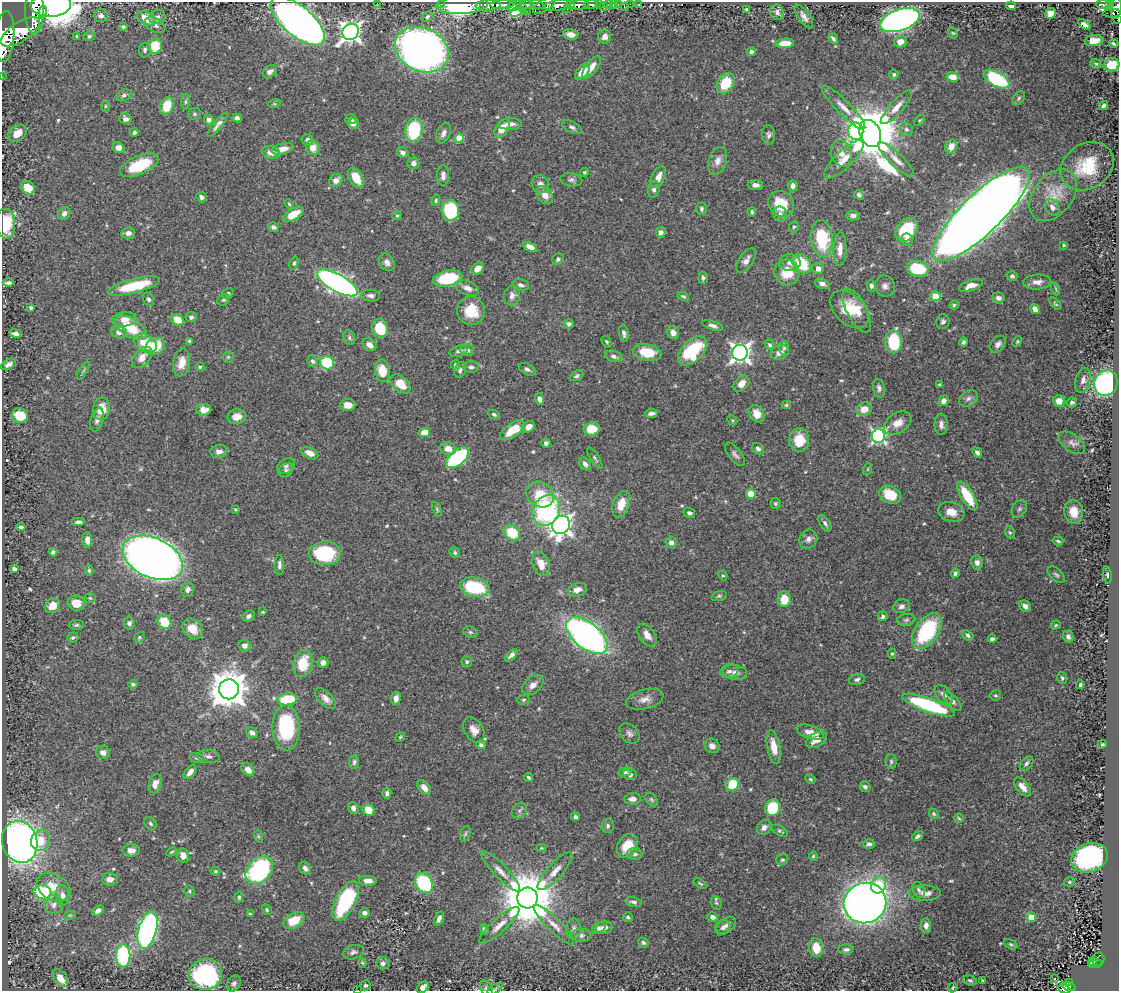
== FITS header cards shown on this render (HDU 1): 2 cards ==
NAXIS1  =                 1117
NAXIS2  =                  989

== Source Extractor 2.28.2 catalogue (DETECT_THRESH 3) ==
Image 1117 x 989 px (HDU 1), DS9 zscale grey, 1 PNG px = 1 image px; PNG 1121 x 993 px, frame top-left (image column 1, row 989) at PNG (2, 2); each listed source drawn as its Kron ellipse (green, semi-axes under 4 px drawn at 4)
Background 0.441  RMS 0.016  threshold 0.0482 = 3 sigma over >= 5 px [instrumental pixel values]
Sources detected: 545; of the 545, the 500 brightest by FLUX_AUTO listed and drawn (45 fainter detections omitted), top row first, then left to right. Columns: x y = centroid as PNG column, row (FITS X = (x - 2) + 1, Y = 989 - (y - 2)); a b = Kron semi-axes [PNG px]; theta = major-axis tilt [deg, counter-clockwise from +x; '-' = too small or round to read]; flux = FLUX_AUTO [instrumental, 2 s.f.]
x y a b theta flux
377 3 2 2 - 40
441 4 2 2 - 13
608 4 4 3 - 71
613 4 2 2 - 8.6
618 4 2 2 - 10
630 4 2 2 - 5.5
639 4 3 2 - 10
1104 4 7 4 -1 260
51 5 20 12 3 4800
462 5 26 9 3 210
488 5 12 5 4 1400
502 5 12 3 2 1100
527 5 7 4 -5 460
537 5 7 4 -20 380
544 5 13 5 33 670
558 5 13 5 8 1900
570 5 4 3 - 460
578 5 10 4 9 1200
591 5 7 4 7 260
599 5 3 3 - 130
1109 5 4 3 - 120
514 6 7 5 27 360
521 6 7 3 -51 240
603 6 3 2 - 9.8
624 6 3 2 - 5.5
1011 6 5 4 - 3.8
1116 8 10 5 84 580
567 9 2 2 - 160
747 9 4 3 - 1.6
34 11 23 9 -90 3900
527 11 2 2 - 27
43 12 6 4 78 930
516 12 6 4 25 190
777 12 8 6 -60 3.7
1051 13 5 5 - 13
1112 13 8 3 2 180
101 16 7 6 - 4.3
157 17 8 7 - 4.1
427 17 6 4 46 2.2
804 17 14 5 -55 5.1
146 18 10 6 -31 17
1118 19 4 2 - 21
900 20 20 10 19 600
298 21 33 15 -40 1000
155 25 11 6 -30 4.3
1084 25 7 4 -34 5.5
123 27 4 3 - 1.7
20 32 22 10 32 3200
350 32 8 8 - 640
953 33 6 4 -44 1.3
571 34 8 5 -12 7.6
5 36 25 9 87 2400
77 36 3 3 - 1.5
89 36 6 5 - 1.9
605 37 7 6 - 5.5
833 39 5 3 - 2.2
1094 40 9 5 7 12
900 42 6 5 - 7.6
785 43 9 4 4 13
1114 44 5 3 - 2.2
155 46 7 7 - 29
145 50 7 6 - 3.2
422 50 28 21 -25 790
751 52 5 4 - 3
1096 64 5 4 - 1.5
1112 65 8 6 20 21
591 67 13 5 54 11
270 72 8 5 33 4.8
583 72 10 5 49 15
894 74 5 4 - 2
2 77 2 2 - 5.5
953 77 6 4 -8 21
996 79 14 7 -29 97
726 83 11 8 56 37
124 95 8 5 27 2.7
1019 98 8 5 51 2.3
186 102 8 4 89 1.9
274 104 6 4 17 1.6
105 106 6 4 90 1.4
167 106 9 6 69 27
1104 106 5 3 - 2.5
844 107 30 7 -45 13
896 107 22 6 48 9.9
194 114 6 6 - 2.1
237 118 4 4 - 4
125 119 6 5 - 4.6
351 119 5 5 - 2.5
209 120 5 4 - 6.1
919 120 6 4 41 1.4
353 124 6 5 - 3.7
510 124 12 6 1 7.2
218 125 15 4 51 5.1
572 127 10 5 -26 3.4
502 128 10 6 57 13
906 129 7 6 - 3
414 130 12 8 81 63
856 131 9 7 -80 94
134 132 4 3 - 2.2
17 133 10 7 39 14
443 133 11 6 65 5.1
870 134 14 10 -66 7500
768 135 9 6 -84 3.3
459 138 4 4 - 28
308 140 6 6 - 4.5
951 146 7 5 62 9.4
118 148 6 5 - 6.8
313 148 7 6 - 13
282 149 11 5 13 9.6
271 153 9 6 -10 7.1
403 153 6 5 - 5.4
841 153 13 10 -72 11
844 159 26 8 44 14
896 159 24 6 -44 9.8
718 161 14 9 72 8.1
413 163 6 6 - 4.5
139 165 21 9 24 48
1087 166 28 22 32 46
585 172 4 4 - 1.5
443 175 10 6 89 4.8
658 177 11 6 65 10
356 178 11 6 -58 19
336 180 7 6 - 6.5
571 180 11 6 -6 3.7
540 184 9 8 - 5.7
755 185 8 5 -5 4.8
793 186 5 5 - 4.3
28 188 7 6 - 20
654 189 8 5 82 3.5
545 195 10 7 -52 10
859 195 5 4 - 2.9
1053 195 29 19 51 29
201 197 5 5 - 3.8
436 200 6 4 73 1.6
289 204 5 4 - 1.4
781 204 14 12 -44 30
1052 207 8 7 - 6.4
702 209 6 5 - 2.6
450 210 10 8 -86 68
752 212 4 3 - 1.8
64 213 7 5 53 4.8
293 214 11 5 31 22
780 214 7 7 - 4.7
981 214 65 19 44 2800
397 216 5 4 - 1.4
853 216 6 5 - 3.8
6 224 15 9 -87 49
273 227 5 4 - 4
794 227 6 4 64 1.8
907 230 13 9 52 62
661 232 5 5 - 3.8
128 233 7 5 8 4.5
822 239 18 10 -83 63
907 240 6 6 - 3.7
1064 245 3 3 - 1.3
530 247 7 4 -25 9.7
840 249 17 6 88 9.7
558 259 6 5 - 2.5
746 260 13 7 57 6.4
387 262 9 7 -56 5
294 263 6 4 70 1.6
790 263 10 8 -4 7.4
802 264 11 8 -49 42
818 268 5 5 - 7.1
478 269 7 5 38 9.5
918 269 11 7 -11 51
787 272 13 12 - 28
1012 276 5 4 - 2.4
448 278 15 8 11 66
703 278 6 4 86 2.3
1037 282 14 7 4 7.2
8 283 5 3 - 3
337 283 23 8 -29 440
822 284 8 5 -20 5.8
521 285 8 5 -13 4.8
134 286 27 7 15 55
871 286 5 4 - 2.8
885 286 11 10 - 5.7
971 286 12 5 19 8.5
467 288 12 7 -23 7.4
1056 289 7 4 -71 1.5
228 293 6 5 - 2.1
371 296 9 6 -5 4.1
512 296 10 8 77 6.2
683 296 6 3 -28 1.9
935 296 5 5 - 23
998 298 6 5 - 4.4
149 299 7 5 -58 2.8
223 300 7 5 30 1.9
1055 304 7 3 -48 1.5
954 305 4 4 - 1.6
31 307 4 3 - 2.6
850 309 23 14 -43 30
1035 309 5 4 - 7.2
857 310 24 10 -63 20
471 311 14 13 - 30
191 317 6 5 - 3.3
124 319 12 7 5 8.3
178 320 6 5 - 20
943 322 7 6 - 3
569 324 5 4 - 2.8
713 326 11 4 -18 4.1
131 328 18 9 -33 36
380 328 9 8 - 35
119 332 8 6 -11 6.3
624 333 9 4 -81 3.7
673 333 6 5 - 7.8
15 334 6 4 -10 4.3
349 337 7 5 -63 2.3
190 341 4 4 - 2.4
1017 341 5 4 - 1.3
607 342 6 4 -57 2
894 342 11 8 -89 63
963 342 4 3 - 2.3
145 343 12 8 -32 28
998 344 9 6 45 4.6
369 345 7 5 -33 6.8
769 345 5 4 - 2.4
155 346 10 8 30 32
784 348 7 5 -81 2.4
467 350 7 6 - 4.4
458 351 9 5 18 3.3
692 351 18 10 46 70
647 352 14 8 -12 32
740 353 8 7 - 570
780 353 9 6 22 7.3
614 356 9 5 -17 3.6
142 357 12 7 47 11
228 357 5 5 - 1.7
313 361 6 5 - 2.6
182 363 14 8 80 14
327 363 7 6 - 69
8 364 8 4 29 4.7
455 365 4 4 - 1.9
200 367 4 4 - 1.6
471 367 8 5 0 3.3
527 369 9 5 -30 3.5
460 370 8 5 71 2.9
83 371 10 3 60 1.7
383 371 11 7 -80 21
576 376 7 5 24 2.6
1083 380 13 7 76 6.6
1106 383 13 11 67 220
401 384 12 7 -40 22
741 384 9 6 45 9.4
940 385 4 3 - 3
879 388 9 6 -78 3.4
968 398 10 7 29 4.4
539 399 6 4 -68 5.1
943 401 5 4 - 5.7
1059 401 6 5 - 11
1072 402 5 5 - 2.9
348 405 7 6 - 9
786 405 4 3 - 1.7
101 409 11 8 85 18
864 409 8 6 17 12
204 410 7 6 - 7.2
651 413 6 3 5 3.4
494 414 6 4 -28 2.4
757 414 9 7 -60 13
20 415 8 7 - 26
237 417 9 7 5 10
97 420 12 6 75 4.8
732 420 5 4 - 1.3
898 423 15 10 32 12
941 424 11 6 -90 5.8
529 427 7 5 38 7.8
592 429 8 6 7 21
512 430 14 6 35 26
424 432 6 4 12 11
878 436 7 6 - 260
799 440 12 10 89 26
546 443 4 4 - 3.4
1072 443 15 8 -37 6.6
448 449 8 6 -23 9.8
758 449 6 5 - 2.9
219 451 8 6 10 6.2
310 453 9 5 -28 10
977 453 5 3 - 4.1
735 454 14 6 -52 4.2
457 458 13 7 40 120
595 458 12 4 -57 2.3
585 464 7 5 -51 4.7
286 466 9 7 35 3.5
868 469 6 4 71 1.3
286 470 8 6 39 2.5
751 494 5 4 - 20
540 495 14 12 -35 37
890 495 11 8 -23 27
967 496 16 6 -59 42
775 503 5 5 - 2.2
621 504 14 8 70 16
437 509 8 4 -68 1.7
1019 509 9 7 54 3.2
235 510 3 3 - 1.4
546 510 16 13 60 130
951 512 13 9 -17 13
1074 512 12 9 -80 15
689 513 6 5 - 2.8
78 522 7 4 0 3.4
825 523 9 5 -57 3.2
561 525 9 8 - 620
21 527 4 4 - 2.7
1010 532 6 4 -66 1.7
512 533 9 7 -42 35
808 539 10 8 55 5.1
87 540 8 5 -88 5.3
1058 541 5 3 - 1.6
671 543 6 5 - 5.7
53 552 4 4 - 3.1
325 553 16 12 1 73
455 553 6 5 - 2
153 558 32 20 -25 1100
977 562 7 6 - 5.6
541 564 13 8 -67 16
279 565 10 5 -89 3.8
14 569 4 3 - 5.4
89 570 5 4 - 1.9
955 573 4 4 - 2.3
723 575 5 4 - 1.7
1056 575 10 5 -43 2.8
1107 575 8 4 -81 2.3
475 587 15 9 -11 71
188 590 7 6 - 4.2
577 590 9 6 16 6.8
719 596 8 4 15 2.1
90 598 6 5 - 1.7
784 599 8 6 87 20
76 603 9 7 -12 14
52 606 8 7 - 12
901 606 8 6 21 4.2
1025 606 6 5 - 4.6
263 612 3 3 - 1.3
249 616 6 5 - 3.2
883 616 5 5 - 2.8
906 620 9 6 10 3
164 622 7 6 - 33
129 623 6 5 - 3.6
76 625 7 5 2 2.1
1056 625 5 4 - 1.6
193 629 11 9 -47 13
927 631 20 11 56 96
470 632 7 5 -16 1.9
647 635 13 7 -56 9.8
968 635 6 4 -38 3.2
587 636 24 13 -39 470
73 637 6 4 24 2
139 637 5 5 - 1.6
1068 637 6 5 - 3.4
992 639 4 3 - 2.5
244 646 6 6 - 6.1
892 654 5 4 - 1.7
511 655 8 4 44 4.1
467 662 5 5 - 2
303 663 13 9 77 33
323 663 5 5 - 5
729 671 9 7 15 4.1
735 672 12 7 -8 6
1062 678 6 5 - 2.2
857 680 8 5 16 3.1
133 684 4 4 - 2.3
533 685 12 8 41 7.3
1080 685 4 3 - 2.1
229 689 10 10 - 2700
944 695 11 7 -50 6.1
995 695 6 5 - 1.8
396 698 6 5 - 7.1
287 699 10 6 6 50
326 699 13 6 -45 7
645 699 19 9 14 9.5
523 700 6 4 4 1.7
953 701 12 5 -49 4.2
929 705 27 7 -20 120
286 728 23 13 -88 88
474 730 14 9 -57 9.3
810 732 14 6 -19 11
252 733 6 5 - 5.5
629 733 11 8 -45 4.5
400 737 5 4 - 1.4
817 740 11 7 29 11
1102 744 4 3 - 1.5
481 745 5 4 - 3.1
712 746 8 7 - 5.6
774 747 17 6 -79 15
103 752 7 6 - 5.6
208 756 11 6 -6 4.3
197 758 8 4 -16 2
891 761 7 5 -87 2.2
354 762 7 5 82 2.6
1027 763 8 5 51 3.1
248 770 7 5 -43 8.4
190 772 8 4 48 5.8
625 772 7 4 14 2.1
630 774 7 5 -23 3.8
528 777 4 3 - 1.7
810 779 5 4 - 1.7
155 784 10 6 75 8.8
732 784 7 6 - 39
865 787 6 5 - 2.9
1022 787 11 6 -50 9.4
424 788 8 5 -50 8.2
387 793 5 4 - 3.2
632 799 8 5 6 5.5
651 800 8 5 -50 2.1
353 808 6 5 - 4.6
773 808 8 7 - 53
369 810 6 5 - 19
519 811 8 6 46 3.3
934 814 5 4 - 1.9
575 817 5 4 - 3
959 818 5 4 - 1.3
151 824 7 5 -47 2.2
608 826 7 6 - 3.1
764 827 8 6 49 4.8
780 831 9 5 -30 2.3
465 834 8 5 71 2.1
258 836 6 4 -70 1.7
918 836 6 4 35 2.5
41 841 10 9 - 17
20 842 21 17 -74 700
869 844 6 5 - 3.5
627 846 13 9 57 22
541 848 4 4 - 1.2
131 850 8 6 0 7.5
171 852 6 3 27 1.3
635 854 8 6 -4 3
183 855 7 6 - 7.6
813 856 4 4 - 1.6
1089 858 19 14 20 240
782 860 6 5 - 2.1
305 868 7 5 -54 4.5
259 870 16 11 46 190
215 871 5 4 - 1.7
501 871 27 7 -46 11
555 871 24 7 48 11
110 879 8 6 6 6.6
368 881 9 5 -2 7.9
1069 882 5 4 - 1.7
424 883 11 8 -54 110
700 883 7 3 -33 1.5
878 885 8 7 - 35
53 887 18 12 -29 18
919 890 8 5 -64 3.1
189 891 6 5 - 1.7
42 892 9 7 -12 88
925 893 16 8 -1 10
62 895 10 6 -81 5.4
239 897 6 4 83 1.8
527 898 10 10 - 7300
346 901 21 10 63 120
633 902 8 4 -12 3.1
716 903 7 5 -69 1.9
865 903 21 20 - 1100
53 905 9 9 - 5.5
267 910 6 4 -62 1.6
98 911 6 4 34 5.2
364 913 5 4 - 4.4
250 914 4 4 - 1.4
70 915 6 4 17 1.5
628 917 5 4 - 2.1
713 917 5 4 - 4.6
1031 917 5 4 - 18
439 919 7 4 68 4.3
294 921 11 7 28 27
499 925 26 7 42 12
554 925 27 6 -44 10
726 925 11 7 37 4.8
926 925 7 5 -90 6.8
599 928 7 5 25 3.4
604 928 8 6 11 5
723 928 8 7 - 3.3
484 929 6 4 -66 2.5
574 929 10 7 90 4.1
147 930 19 9 75 390
581 935 10 6 4 4.3
643 943 5 4 - 2.6
1011 944 7 4 -30 1.8
816 948 9 7 -81 21
846 949 8 5 2 3.1
353 952 11 7 16 3.8
123 956 12 7 -89 130
1098 959 6 6 - 140
1092 961 3 2 - 26
362 963 5 4 - 1.4
383 963 6 6 - 4.4
1095 964 7 3 7 100
205 974 17 15 10 190
60 978 10 6 -55 16
1055 979 3 3 - 2
970 980 7 5 -20 2.3
982 981 3 3 - 1.3
1069 982 3 2 - 14
234 983 8 6 61 4.1
365 985 5 5 - 2.2
1069 986 7 4 -22 86
423 987 7 4 41 5.7
486 988 8 6 -60 2.4
953 988 5 3 - 1.5
495 989 9 4 32 1.9
1064 989 6 3 -24 60
358 990 2 2 - 26
At the frame edge (FLAGS 8, measured only in part): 13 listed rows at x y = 377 3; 51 5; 1116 8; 34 11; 1118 19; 5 36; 2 77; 6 224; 423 987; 486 988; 495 989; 1064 989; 358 990
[45 fainter detections neither listed nor drawn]